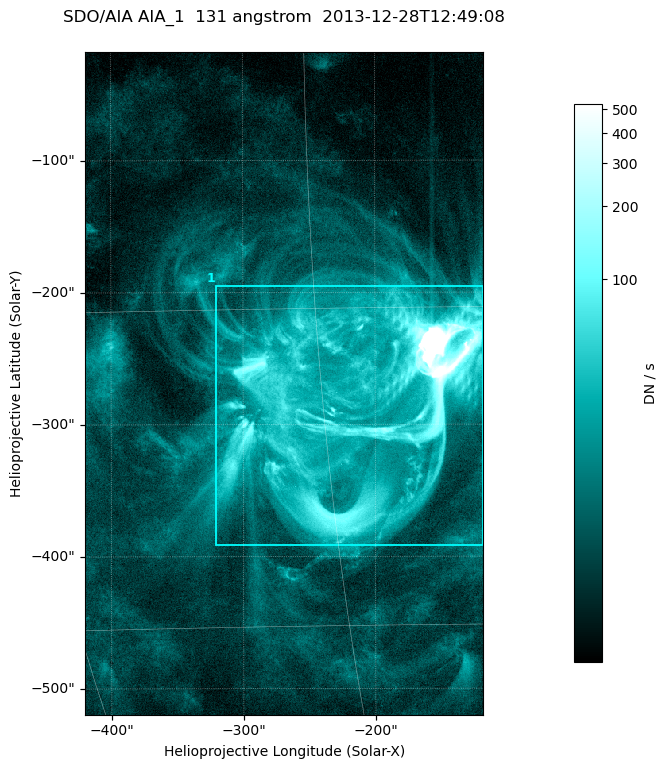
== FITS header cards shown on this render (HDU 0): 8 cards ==
TELESCOP= 'SDO/AIA '
INSTRUME= 'AIA_1   '
WAVELNTH=                  131
WAVEUNIT= 'angstrom'
DATE-OBS= '2013-12-28T12:49:08.62'
CTYPE1  = 'HPLN-TAN'
CTYPE2  = 'HPLT-TAN'
BUNIT   = 'DN / s  '

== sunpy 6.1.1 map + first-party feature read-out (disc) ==
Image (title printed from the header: SDO/AIA AIA_1  131 angstrom  2013-12-28T12:49:08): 502 x 835 px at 0.601 arcsec/px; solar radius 976 arcsec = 1624 px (partial field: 5.1% of the solar disc is inside the frame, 100% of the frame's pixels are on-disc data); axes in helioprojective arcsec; data unit DN / s (BUNIT, on the colour bar)
Orientation: roll -0.139 deg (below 1 deg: not rotated)
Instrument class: DISC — disc imager (sunpy class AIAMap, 131 A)
Bright regions (active regions / flare kernels): reference = the on-disc median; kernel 5 px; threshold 5 sigma = 26 DN / s over a disc level ~7.2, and >= 1.15x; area >= 419 px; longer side >= 6 px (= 3.6 arcsec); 1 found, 1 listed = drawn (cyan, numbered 1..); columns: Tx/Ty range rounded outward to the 2 arcsec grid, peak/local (2 s.f.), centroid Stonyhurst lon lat
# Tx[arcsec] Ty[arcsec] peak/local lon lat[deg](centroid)
1 -322..-118 -392..-194 754 -13 -19